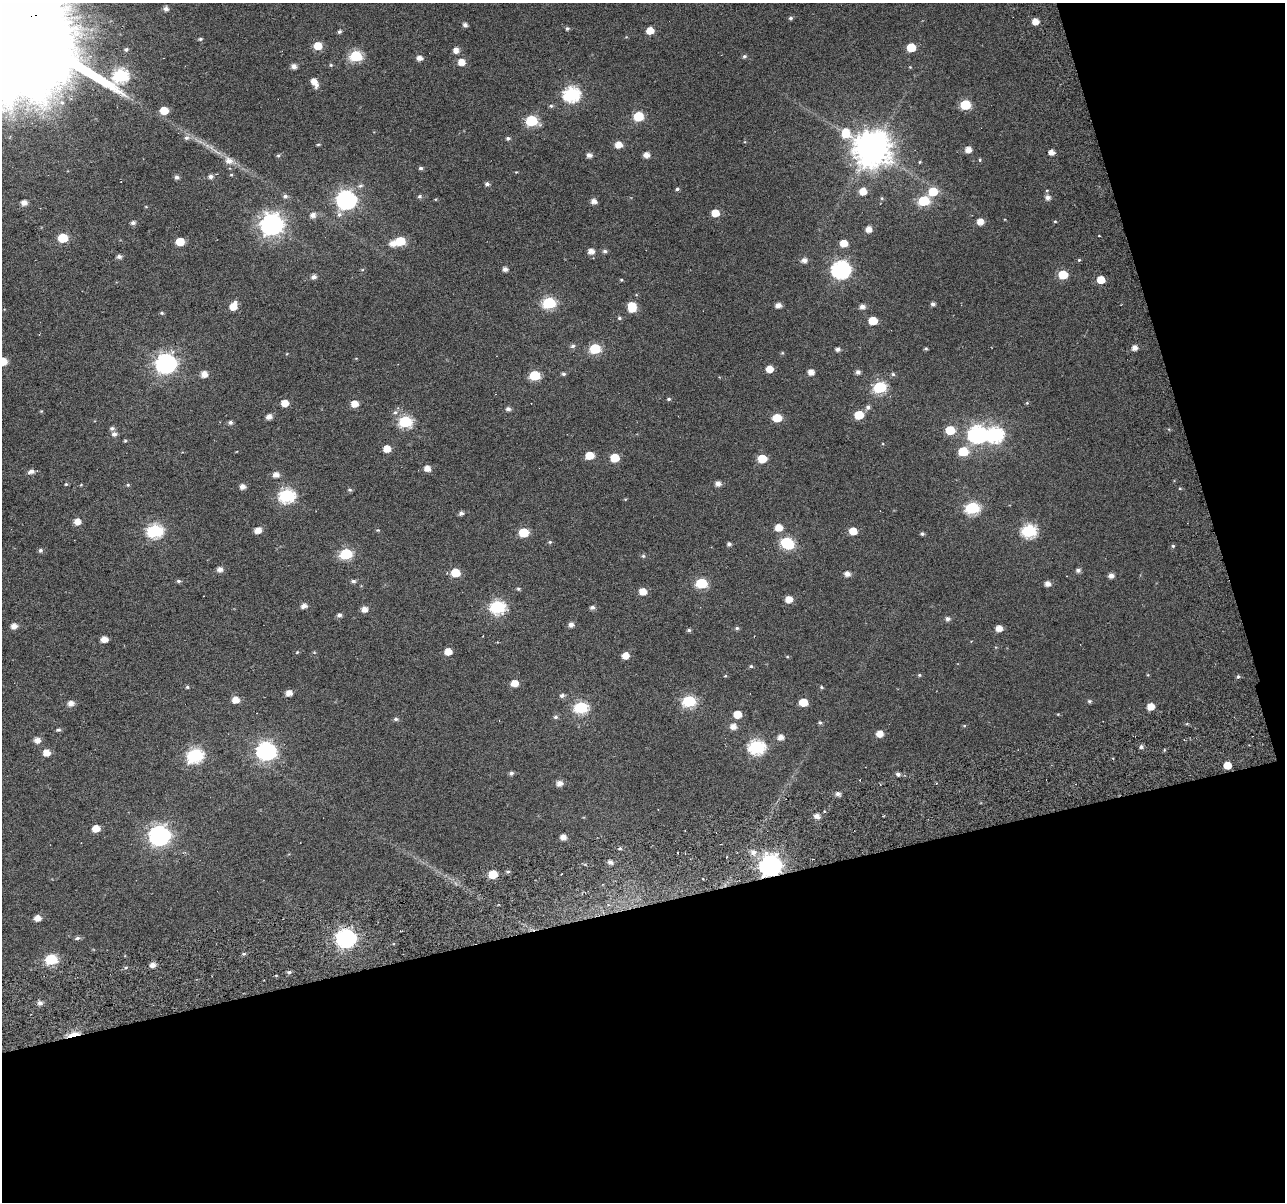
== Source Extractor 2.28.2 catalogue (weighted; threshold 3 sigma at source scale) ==
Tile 4 of 2 x 2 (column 2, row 2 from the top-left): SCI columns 1388-2670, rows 178-1377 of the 2787 x 2720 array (HDU 1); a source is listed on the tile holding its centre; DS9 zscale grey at full resolution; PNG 1287 x 1204 px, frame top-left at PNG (2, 3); no overlay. Shown black and unused: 30% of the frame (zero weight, under 5 of 10 exposures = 14% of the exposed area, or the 3 px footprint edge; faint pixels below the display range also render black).
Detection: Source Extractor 2.28.2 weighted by HDU 2 'WHT'; one run over the whole footprint, this tile lists its part. Background 0.0438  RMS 0.026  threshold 0.106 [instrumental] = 3 sigma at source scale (4.09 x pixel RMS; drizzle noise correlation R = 1.36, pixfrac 0.8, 0.0396/0.0396 arcsec/px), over >= 5 px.
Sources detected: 242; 2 inside a brighter object's white glare — not listed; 1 inside a brighter listed object's ellipse — not listed separately; the other 239 listed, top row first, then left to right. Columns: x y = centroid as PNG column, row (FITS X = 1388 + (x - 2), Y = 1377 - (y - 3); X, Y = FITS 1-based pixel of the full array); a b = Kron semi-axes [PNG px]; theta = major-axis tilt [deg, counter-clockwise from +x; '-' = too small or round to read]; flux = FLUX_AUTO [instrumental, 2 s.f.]
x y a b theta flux
166 9 5 5 - 9.1
791 18 5 4 - 4.7
1035 21 5 5 - 22
7 22 57 46 -41 89000
465 25 4 4 - 8.3
567 28 5 5 - 4.3
650 30 5 5 - 31
339 31 5 4 - 4.8
200 39 5 4 - 3.5
318 46 6 5 - 46
911 47 6 6 - 65
126 50 6 5 - 5.1
456 50 8 6 81 14
356 56 6 6 - 200
744 56 6 5 - 4.5
420 58 6 5 - 14
461 62 6 5 - 26
331 65 5 4 - 2.7
294 66 5 5 - 12
910 67 4 4 - 1.8
314 81 6 6 - 19
572 94 8 7 - 490
965 105 6 6 - 120
551 106 5 5 - 3.7
164 110 6 5 - 46
638 116 6 6 - 110
531 121 7 6 - 180
186 138 7 7 - 7.8
508 138 5 4 - 4.8
318 144 5 3 - 2.4
618 145 6 5 - 25
871 149 14 10 -29 5600
968 149 6 5 - 19
1051 152 5 5 - 14
278 155 6 4 66 3.6
589 155 5 5 - 11
646 155 5 5 - 16
980 160 5 4 - 2.8
228 161 12 9 -31 19
920 162 5 3 - 2.3
421 168 5 4 - 4.9
516 172 4 3 - 1.6
177 177 5 5 - 7.3
210 177 5 5 - 7.5
487 184 5 5 - 6.4
360 186 8 6 19 6.4
677 189 5 4 - 4.1
1047 190 5 3 - 2
863 191 6 6 - 31
933 192 7 6 - 59
285 196 7 6 - 6.7
419 196 5 5 - 4.6
1048 197 6 5 - 10
882 198 5 4 - 2.5
346 200 8 8 - 970
593 201 6 5 - 13
924 201 6 6 - 140
24 203 5 5 - 14
146 207 5 3 - 1.8
715 213 6 5 - 37
313 215 7 6 - 12
1055 221 4 4 - 2.4
980 222 6 5 - 20
133 223 6 5 - 6.5
272 224 9 8 - 1600
869 229 5 5 - 17
1099 236 3 2 - 2
63 238 6 5 - 89
400 241 6 6 - 87
180 242 6 5 - 51
392 243 7 6 - 18
844 243 6 5 - 34
591 251 6 5 - 15
605 251 5 5 - 5.6
119 257 6 5 - 7.5
804 260 6 5 - 11
1079 260 5 4 - 2.6
505 269 5 4 - 10
841 270 8 7 - 730
1063 275 6 5 - 66
314 277 6 5 - 9.3
621 280 4 4 - 2.2
1101 280 6 5 - 37
549 303 7 6 - 250
933 304 4 4 - 6.9
778 305 5 4 - 15
233 306 7 6 - 33
632 307 8 6 -85 65
862 307 6 5 - 11
162 313 5 4 - 3.3
619 318 5 5 - 3.5
873 321 6 5 - 53
573 346 6 5 - 5.8
1134 348 5 5 - 14
595 349 6 6 - 130
838 349 4 4 - 7.5
926 349 4 3 - 3.2
2 361 6 5 - 72
166 363 8 7 - 1200
769 369 5 5 - 28
811 372 5 5 - 18
858 372 5 5 - 7.6
204 374 5 5 - 20
563 374 5 5 - 4.4
893 374 5 5 - 3.8
535 375 6 6 - 120
880 387 7 6 - 230
669 399 5 4 - 3.3
285 403 6 5 - 27
1027 403 5 4 - 2.7
354 404 6 5 - 27
868 407 7 6 - 7.5
508 409 5 5 - 8.2
395 412 7 6 - 7.1
859 415 6 5 - 66
269 417 5 5 - 13
777 418 6 5 - 59
405 421 7 6 - 240
230 422 5 5 - 5.7
112 428 6 5 - 5.8
950 430 6 5 - 71
114 434 6 5 - 8.7
977 434 8 7 - 740
125 441 4 4 - 2.6
387 449 6 5 - 26
963 451 7 6 - 78
590 455 6 5 - 43
615 458 6 6 - 62
762 459 6 5 - 61
427 468 6 5 - 18
31 471 7 5 15 10
276 475 6 6 - 14
66 484 5 5 - 2.7
718 484 5 5 - 13
128 485 5 4 - 2.8
242 487 5 5 - 14
350 490 6 4 -1 3.7
287 495 7 6 - 390
972 508 7 6 - 270
461 513 5 4 - 7.2
77 521 6 5 - 22
779 528 7 6 - 28
258 530 6 5 - 21
378 530 5 4 - 2.3
155 531 7 7 - 400
853 531 6 5 - 34
1029 531 7 7 - 310
523 532 6 6 - 88
922 534 4 4 - 4.6
550 542 5 4 - 3
787 543 8 6 -39 220
729 544 4 4 - 5.5
1173 546 4 4 - 3.4
40 550 6 5 - 4.8
346 554 7 6 - 190
643 556 6 5 - 3.9
220 569 6 5 - 11
1078 570 6 5 - 6.8
455 573 6 5 - 58
847 574 6 5 - 13
1111 575 5 5 - 12
179 581 6 4 -15 4.3
353 581 6 5 - 5.7
702 583 6 6 - 150
1047 584 5 5 - 14
518 589 5 4 - 3.8
643 591 6 6 - 27
789 599 6 5 - 25
304 606 6 5 - 12
497 607 7 6 - 350
592 607 5 4 - 7.2
364 609 6 5 - 16
339 615 5 5 - 7.4
948 619 6 5 - 7
571 624 5 5 - 11
14 626 5 5 - 16
737 628 6 5 - 4.1
999 628 5 5 - 20
689 630 5 4 - 4
104 639 5 5 - 20
448 651 5 5 - 28
297 652 5 4 - 2.5
625 655 6 5 - 25
751 666 4 4 - 3.6
919 675 5 4 - 3.1
725 676 5 3 - 2
1238 677 5 4 - 4.4
514 683 6 5 - 28
187 687 4 4 - 3.2
822 687 5 4 - 2.8
289 693 5 5 - 18
562 695 6 5 - 6.7
235 700 6 6 - 23
689 701 7 6 - 240
1089 701 6 5 - 3.9
803 702 6 5 - 45
71 703 6 5 - 14
1150 706 6 5 - 27
581 707 7 6 - 250
737 714 6 5 - 36
555 717 7 5 1 4.7
396 719 6 4 -1 4.8
820 722 5 4 - 4
733 726 6 6 - 16
964 726 5 3 - 2.3
58 730 5 4 - 4.3
880 734 6 5 - 24
781 737 6 5 - 15
37 740 6 5 - 18
757 747 8 7 - 420
1141 747 5 5 - 6.2
266 751 8 7 - 800
46 753 6 6 - 24
195 755 8 7 - 420
1227 765 6 5 - 30
511 773 6 5 - 5.7
898 774 6 5 - 6.8
559 783 6 6 - 14
838 794 6 5 - 8.3
817 816 6 5 - 14
96 828 6 5 - 32
159 835 8 8 - 1200
563 837 5 5 - 16
620 848 5 4 - 3.5
753 852 8 7 - 12
678 853 2 2 - 2.4
610 862 5 5 - 10
770 865 8 8 - 1600
508 872 5 3 - 3.5
493 874 6 5 - 63
37 918 6 5 - 18
77 938 7 4 7 5.9
346 938 8 7 - 930
244 954 5 4 - 3.7
51 959 6 6 - 190
153 965 5 5 - 14
289 972 6 5 - 5.2
40 1003 6 5 - 9.4
74 1034 11 4 13 72
Overlapping masked pixels (flux is a lower limit): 2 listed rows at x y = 770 865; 74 1034
Isophote crosses this tile's border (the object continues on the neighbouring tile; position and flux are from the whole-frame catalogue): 2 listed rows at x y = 7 22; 2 361